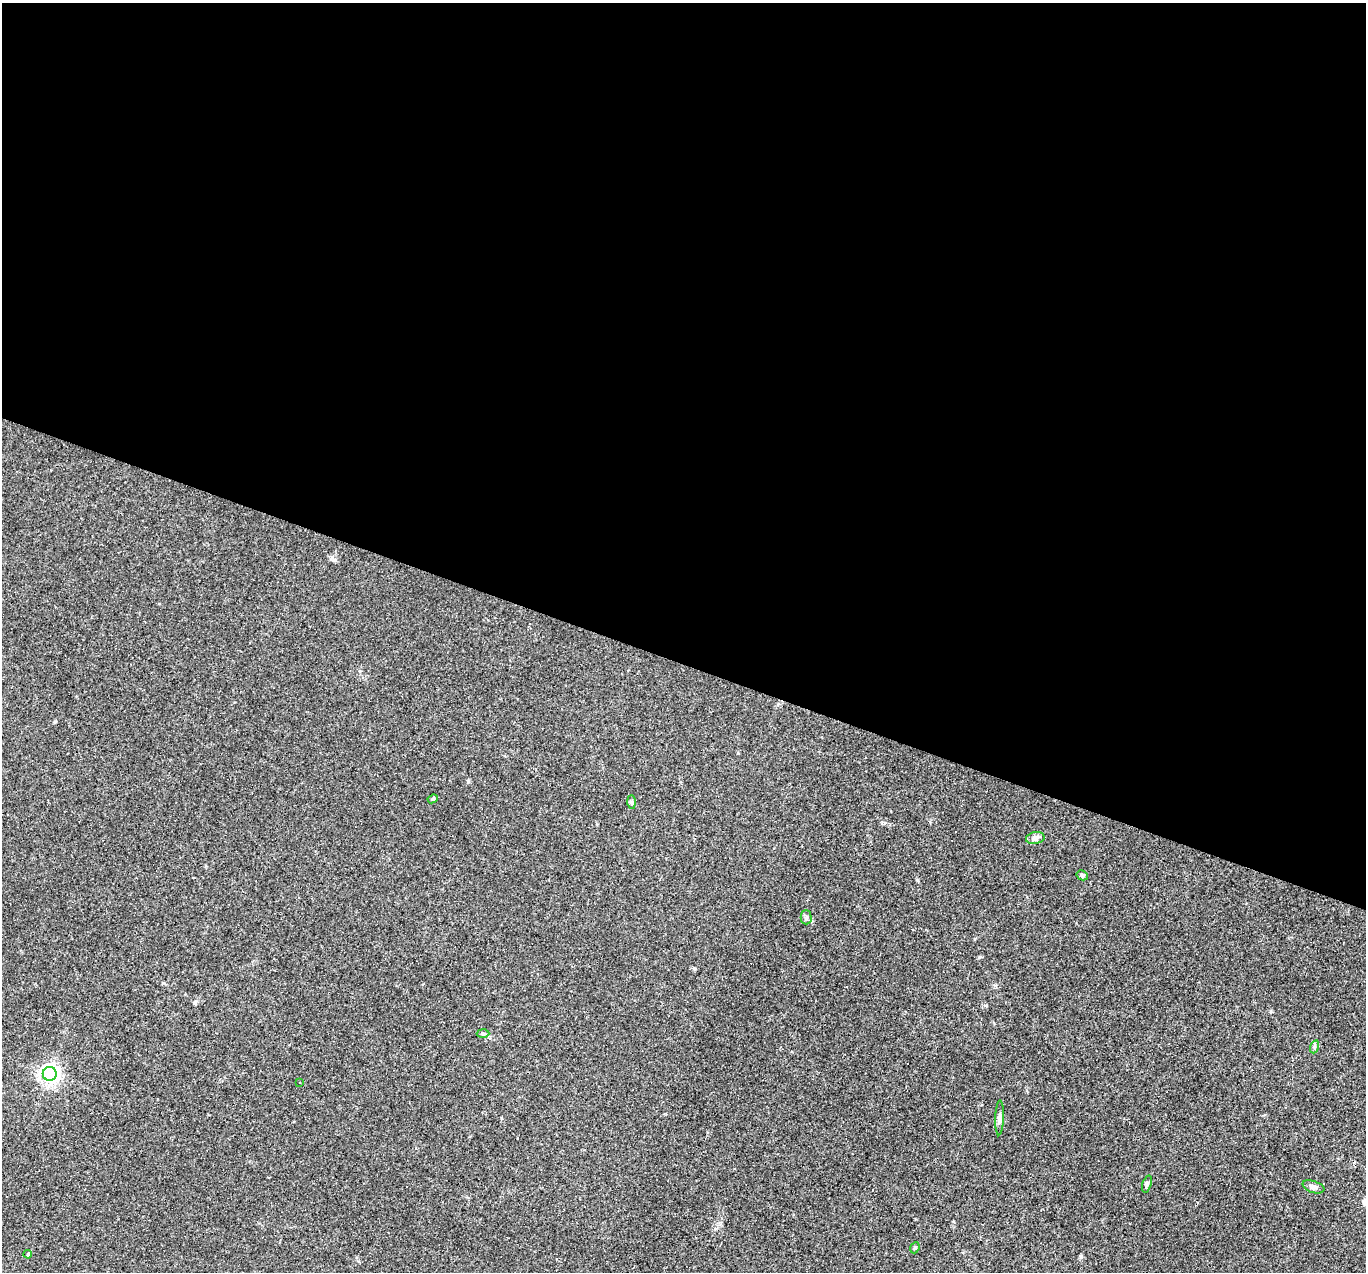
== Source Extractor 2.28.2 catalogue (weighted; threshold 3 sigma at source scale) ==
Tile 3 of 4 x 4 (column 3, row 1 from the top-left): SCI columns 2731-4094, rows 4073-5342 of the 5459 x 5474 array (HDU 1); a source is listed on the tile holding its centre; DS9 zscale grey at full resolution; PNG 1368 x 1274 px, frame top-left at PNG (2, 3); each listed source drawn as its Kron ellipse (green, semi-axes under 4 px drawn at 4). Shown black and unused: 52% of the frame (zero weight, under 3 of 4 exposures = <1% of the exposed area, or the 3 px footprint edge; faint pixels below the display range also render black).
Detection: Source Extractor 2.28.2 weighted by HDU 2 'WHT'; one run over the whole footprint, this tile lists its part. Background 0.0574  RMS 0.0051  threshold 0.0231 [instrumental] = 3 sigma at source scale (4.5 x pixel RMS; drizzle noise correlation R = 1.50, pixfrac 1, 0.05/0.05 arcsec/px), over >= 5 px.
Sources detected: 16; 2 cosmic-ray / hot-pixel residue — neither listed nor drawn; the other 14 listed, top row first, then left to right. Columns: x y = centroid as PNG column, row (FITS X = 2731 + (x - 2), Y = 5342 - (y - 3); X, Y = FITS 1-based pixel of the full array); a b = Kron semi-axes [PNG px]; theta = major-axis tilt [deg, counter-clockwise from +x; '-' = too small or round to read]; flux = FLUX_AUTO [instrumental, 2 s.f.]
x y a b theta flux
433 799 5 4 - 0.62
632 802 7 4 -89 0.91
1035 838 9 6 10 1.6
1082 875 6 4 -29 0.92
806 917 7 5 -90 1.3
483 1033 6 4 -2 0.83
1314 1047 7 4 72 0.87
50 1074 7 7 - 260
299 1083 3 2 - 0.46
1000 1118 17 4 88 1.9
1147 1184 9 4 72 0.96
1313 1187 11 6 -19 1.7
915 1248 6 4 67 0.74
28 1254 4 3 - 0.44
Unlisted compact peaks at least as high as the median listed source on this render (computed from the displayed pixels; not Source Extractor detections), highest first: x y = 979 957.